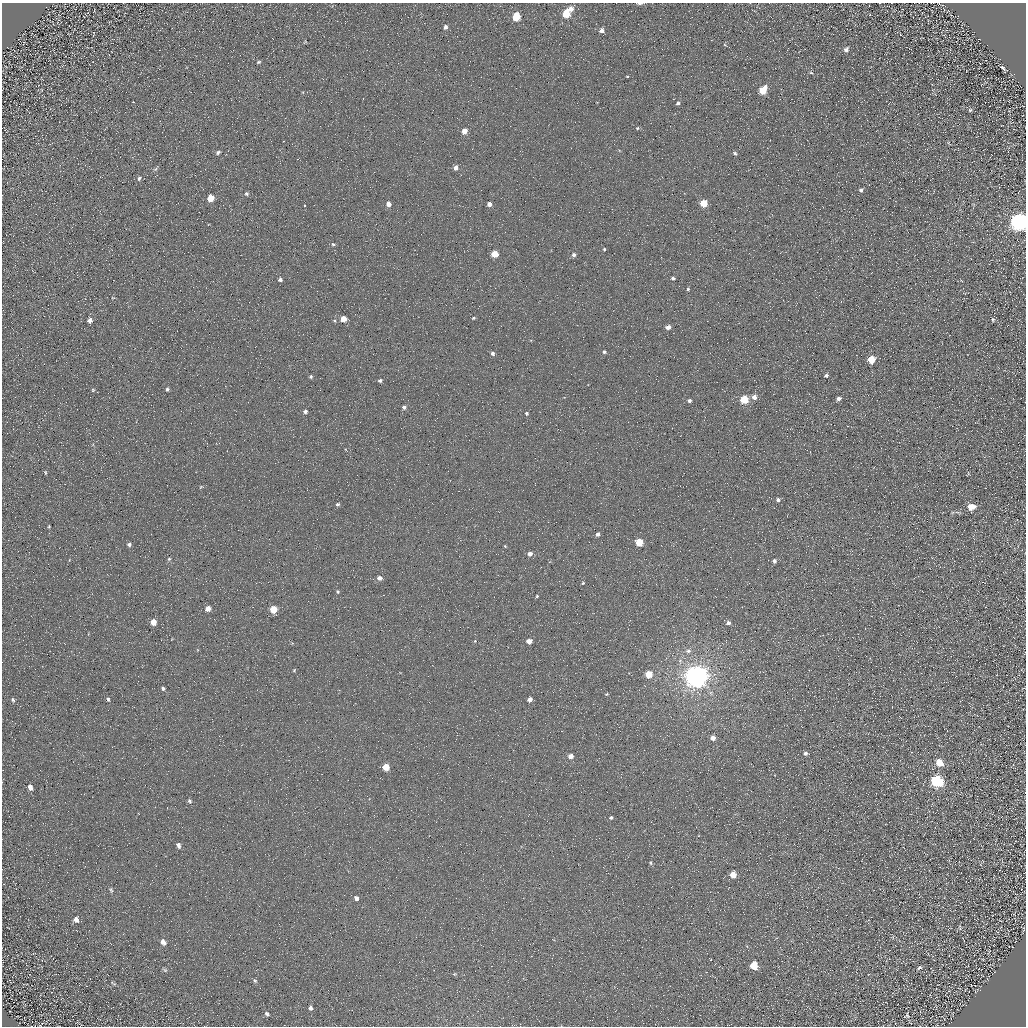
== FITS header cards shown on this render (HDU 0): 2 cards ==
NAXIS1  =                 1024 / Required FITS header
NAXIS2  =                 1024 / Required FITS header

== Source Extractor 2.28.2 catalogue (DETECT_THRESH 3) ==
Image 1024 x 1024 px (HDU 0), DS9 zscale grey, 1 PNG px = 1 image px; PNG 1028 x 1028 px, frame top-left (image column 1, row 1024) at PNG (2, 3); no overlay
Background 4.95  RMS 8.8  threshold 26.3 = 3 sigma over >= 5 px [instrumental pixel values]
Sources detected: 123; all 123 listed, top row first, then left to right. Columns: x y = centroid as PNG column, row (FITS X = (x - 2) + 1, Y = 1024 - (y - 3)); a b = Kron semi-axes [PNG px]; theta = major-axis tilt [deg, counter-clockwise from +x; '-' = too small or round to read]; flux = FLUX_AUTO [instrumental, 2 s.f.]
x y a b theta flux
640 3 7 2 2 1500
939 4 3 2 - 380
570 9 7 6 - 3400
566 14 6 5 - 13000
516 17 6 5 - 18000
109 22 3 2 - 380
445 27 5 5 - 1700
601 30 6 6 - 2000
725 45 5 3 - 550
846 49 7 6 - 2000
259 62 5 3 - 750
1003 68 8 3 -54 1400
811 73 5 4 - 770
627 76 3 3 - 4300
763 90 6 5 - 15000
133 102 3 2 - 460
678 103 5 3 - 970
970 110 6 5 - 850
1002 125 3 2 - 260
637 128 4 4 - 650
464 131 5 4 - 4900
218 152 6 4 34 1300
735 153 5 4 - 980
456 168 5 4 - 2700
155 169 7 4 35 930
139 178 7 5 59 1500
861 190 5 4 - 1300
247 194 6 5 - 1000
211 198 5 5 - 12000
703 203 5 5 - 15000
388 204 4 4 - 4100
489 204 4 4 - 2800
305 205 3 3 - 1800
1019 222 8 7 - 350000
333 244 5 4 - 880
604 249 4 3 - 660
494 254 5 5 - 11000
574 255 5 4 - 1700
673 278 4 3 - 1200
280 279 4 4 - 1500
688 289 4 4 - 690
113 298 5 3 - 430
473 318 4 3 - 760
343 319 5 5 - 7200
90 320 6 5 - 2100
993 320 5 4 - 880
668 327 4 4 - 3300
604 352 4 4 - 1000
493 353 4 4 - 1500
871 359 5 5 - 12000
826 375 4 3 - 1400
311 376 4 4 - 970
380 380 4 3 - 1200
167 389 4 4 - 1000
93 390 5 4 - 690
754 397 5 5 - 3400
838 398 4 4 - 2200
744 399 5 5 - 22000
689 401 4 4 - 1400
404 407 5 5 - 1700
305 411 4 4 - 1400
526 413 4 4 - 1100
45 473 6 3 -72 640
201 487 6 4 33 620
778 500 5 5 - 1700
338 504 5 5 - 1000
971 507 6 5 - 7500
49 527 3 2 - 570
597 534 4 4 - 2000
639 542 5 5 - 18000
129 544 5 4 - 1500
505 546 5 3 - 490
530 554 4 4 - 2700
169 559 4 4 - 770
774 561 4 4 - 1600
379 578 6 5 - 2800
583 583 4 3 - 550
338 592 4 4 - 880
537 596 3 2 - 580
208 609 5 4 - 5000
273 609 5 5 - 15000
153 622 5 4 - 7100
728 623 5 5 - 1700
922 632 2 2 - 330
529 641 4 4 - 5000
688 651 8 6 -3 2200
294 670 5 4 - 690
649 674 5 5 - 11000
696 676 7 7 - 830000
163 688 4 4 - 1100
607 694 5 4 - 630
108 699 5 4 - 1000
530 699 4 4 - 3400
13 700 7 5 -65 1300
713 738 5 5 - 3500
805 753 5 4 - 1400
571 756 4 4 - 4100
939 763 7 6 - 8900
386 767 5 5 - 12000
936 781 8 6 -30 73000
30 787 6 4 -70 2600
189 801 6 5 - 1200
611 818 5 4 - 930
178 845 7 5 -67 2000
651 863 5 3 - 740
733 875 5 5 - 7500
1017 875 5 4 - 650
111 890 8 4 -64 1100
356 898 5 5 - 2000
76 919 8 7 - 2800
960 927 7 3 -81 800
1024 929 6 3 81 620
163 942 8 6 -59 3200
754 965 6 6 - 12000
919 968 7 4 32 1100
165 970 8 5 -36 1000
454 974 5 4 - 550
255 981 7 5 -44 1000
113 983 9 3 -31 860
310 1008 5 4 - 1400
267 1014 7 5 -46 1300
907 1015 11 7 83 1300
592 1020 2 2 - 280
At the frame edge (FLAGS 8, measured only in part): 3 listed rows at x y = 640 3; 939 4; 1019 222